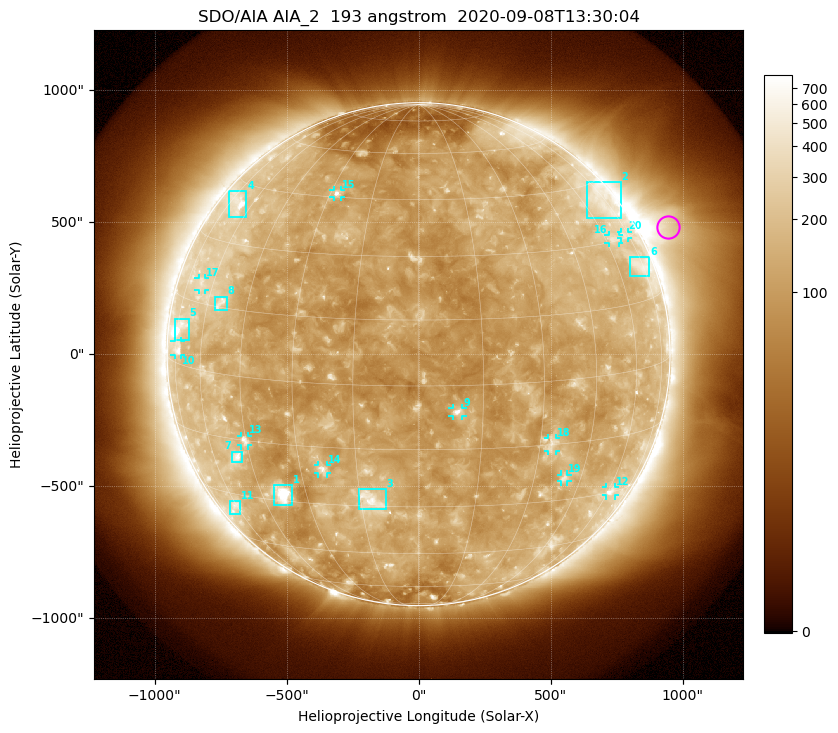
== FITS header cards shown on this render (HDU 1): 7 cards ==
TELESCOP= 'SDO/AIA'
INSTRUME= 'AIA_2'
WAVELNTH=                  193
WAVEUNIT= 'angstrom'
DATE-OBS= '2020-09-08T13:30:04.84'
CTYPE1  = 'HPLN-TAN'
CTYPE2  = 'HPLT-TAN'

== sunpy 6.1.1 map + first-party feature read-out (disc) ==
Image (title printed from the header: SDO/AIA AIA_2  193 angstrom  2020-09-08T13:30:04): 1024 x 1024 px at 2.4 arcsec/px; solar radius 953 arcsec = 397 px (full disc in frame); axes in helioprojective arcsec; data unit not stated in the header (colour bar unlabelled)
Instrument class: DISC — disc imager (sunpy class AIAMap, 193 A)
Bright regions (active regions / flare kernels): reference = the median radial profile (limb darkening/brightening removed); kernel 9 px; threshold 5 sigma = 189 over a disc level ~118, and >= 1.15x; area >= 12 px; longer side >= 10 px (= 24 arcsec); searched inside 0.97 R_sun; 21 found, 20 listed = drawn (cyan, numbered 1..; 11 of them under ~33 arcsec drawn as corner ticks so the feature stays visible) (cap 20 boxes per figure: the strongest are kept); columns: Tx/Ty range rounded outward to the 5 arcsec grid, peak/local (2 s.f.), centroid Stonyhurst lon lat
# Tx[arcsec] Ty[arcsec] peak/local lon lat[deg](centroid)
1 -550..-480 -570..-495 18 -38 -28
2 635..765 515..650 2.7 +72 +40
3 -225..-125 -585..-510 5.5 -12 -28
4 -720..-650 515..620 4.8 -69 +40
5 -925..-870 55..135 5.9 -73 +8
6 800..875 295..370 2.6 +73 +23
7 -705..-670 -410..-370 4.8 -50 -19
8 -770..-725 165..220 3.6 -55 +16
9 130..165 -235..-205 8 +9 -6
10 -925..-900 -5..50 3.1 -73 +3
11 -715..-675 -605..-555 2.6 -61 -34
12 710..745 -535..-505 3 +62 -30
13 -675..-645 -345..-310 4.3 -45 -15
14 -380..-345 -450..-420 4.4 -24 -20
15 -325..-295 595..625 4.9 -28 +46
16 720..760 420..450 2.7 +64 +31
17 -835..-805 245..290 2.5 -66 +19
18 490..520 -370..-320 3.2 +33 -15
19 540..565 -485..-455 3.2 +39 -24
20 765..795 440..465 2.1 +72 +31
Off-limb structures (1.02-1.3 R_sun): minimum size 162 px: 6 found; the strongest spans PA ~270..325 deg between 1.02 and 1.3 R_sun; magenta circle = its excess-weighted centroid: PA ~295 deg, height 1.11 R_sun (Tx ~945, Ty ~480 arcsec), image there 3.9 x the reference